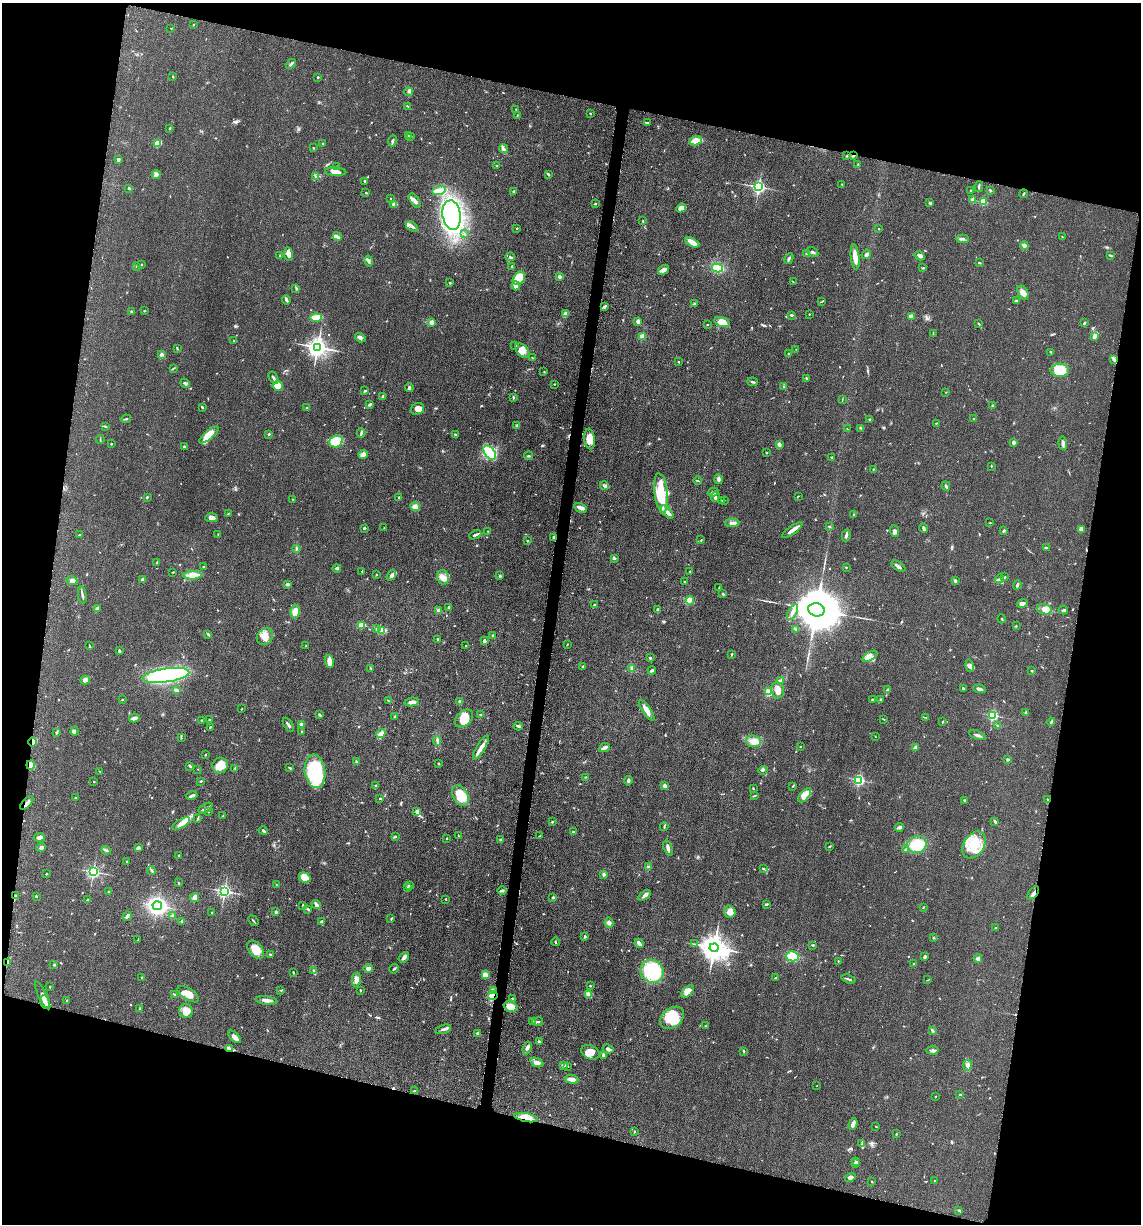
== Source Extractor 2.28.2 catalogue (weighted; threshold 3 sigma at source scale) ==
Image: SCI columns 246-4801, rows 21-4907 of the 4978 x 4921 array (HDU 1 of 3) = the unmasked area's bounding box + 8 px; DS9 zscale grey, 4 x 4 block average (1 PNG px = mean of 4 x 4 image px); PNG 1143 x 1226 px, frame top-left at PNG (2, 3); each listed source drawn as its Kron ellipse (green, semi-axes under 4 px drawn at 4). Shown black and unused: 27% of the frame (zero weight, under 3 of 5 exposures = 4% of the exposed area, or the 3 px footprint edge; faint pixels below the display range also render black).
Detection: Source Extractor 2.28.2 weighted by HDU 2 'WHT'. Background 0.0561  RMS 0.0058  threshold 0.0263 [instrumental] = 3 sigma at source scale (4.5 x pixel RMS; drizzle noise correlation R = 1.50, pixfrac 1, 0.05/0.05 arcsec/px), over >= 5 px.
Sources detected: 757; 1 too faint to see at this stretch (4 x 4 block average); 2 inside a brighter object's white glare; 3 cosmic-ray / hot-pixel residue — neither listed nor drawn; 9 coinciding with a brighter row at this scale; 45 inside a brighter listed object's ellipse — not listed separately; of the other 697, all 500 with FLUX_AUTO >= 1.62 (the completeness limit of this list) listed and drawn (197 fainter detections not listed), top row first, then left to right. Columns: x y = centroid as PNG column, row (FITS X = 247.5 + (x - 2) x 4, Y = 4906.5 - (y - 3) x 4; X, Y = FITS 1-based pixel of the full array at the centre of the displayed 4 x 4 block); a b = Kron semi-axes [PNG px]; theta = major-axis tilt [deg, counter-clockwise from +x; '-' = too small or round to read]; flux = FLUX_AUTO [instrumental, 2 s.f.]
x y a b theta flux
194 24 2 2 - 2.6
171 28 2 2 - 1.9
291 64 6 2 39 5.9
173 77 2 2 - 3.1
318 77 2 2 - 3
409 92 4 3 - 6.7
408 106 2 2 - 2
516 109 2 2 - 2.5
590 113 2 2 - 2.3
517 116 4 2 - 2.2
647 123 3 2 - 2.3
169 128 2 2 - 2.2
409 135 3 2 - 2.2
411 136 2 2 - 2
393 141 5 2 - 6.2
696 141 6 2 17 100
158 143 4 3 - 61
323 144 2 2 - 3
314 148 2 2 - 2.4
503 149 4 2 - 6.2
846 156 2 2 - 2.5
853 156 3 2 - 3.9
118 160 3 3 - 6
858 165 2 2 - 2.1
497 166 3 2 - 1.8
337 167 2 2 - 4.4
336 172 10 4 -4 19
548 174 3 2 - 4.6
156 175 4 3 - 8.8
315 176 3 2 - 3.2
365 181 2 2 - 4.9
842 184 2 2 - 1.6
759 187 2 2 - 890
979 187 5 2 - 5.2
129 188 2 2 - 4.9
439 190 6 4 16 18
990 190 3 2 - 4.6
514 191 2 2 - 6.7
971 191 3 2 - 4.2
366 193 2 2 - 3.6
1024 194 4 2 - 3.9
390 199 2 2 - 1.8
972 200 2 2 - 44
415 201 8 3 -58 15
983 202 2 2 - 160
929 203 3 2 - 5
394 204 4 3 - 12
595 204 2 2 - 8.3
681 208 5 3 - 33
452 215 15 9 -81 790
643 221 3 2 - 2.1
412 226 7 2 -34 10
517 228 2 2 - 3.7
879 229 2 2 - 2.4
464 234 2 2 - 1.9
337 237 4 2 - 14
1062 237 2 2 - 2
962 239 6 2 -1 7.4
692 242 8 4 -26 28
1024 246 4 3 - 10
813 252 6 2 -32 5.8
288 254 7 4 -84 21
806 254 2 2 - 4.7
866 254 5 3 - 11
1110 255 4 2 - 4.4
280 256 3 2 - 5.9
920 256 5 2 - 12
510 257 4 2 - 6.1
855 257 13 3 -84 37
789 259 6 2 63 5.7
369 261 5 3 - 7.2
979 263 3 2 - 3
141 264 2 2 - 3
137 266 3 2 - 2.4
512 266 3 2 - 3.7
717 268 5 3 - 130
923 268 3 2 - 4.2
664 270 6 4 37 14
559 277 2 2 - 8.9
519 278 7 5 52 110
793 282 3 2 - 2.2
450 283 2 2 - 8.9
516 286 4 4 - 20
296 288 2 2 - 1.8
1023 293 7 5 -61 24
286 300 5 2 - 8.9
1016 300 3 2 - 1.7
822 301 2 2 - 1.8
695 304 3 2 - 3.3
605 306 4 2 - 6.4
131 311 3 2 - 3.1
145 311 2 2 - 2.2
565 314 3 2 - 25
809 314 2 2 - 2.2
791 315 3 2 - 4.7
316 317 6 3 0 57
911 317 3 2 - 33
431 322 2 2 - 72
638 322 2 2 - 46
722 322 8 5 -17 43
1084 323 3 2 - 5.1
979 324 3 2 - 3.2
707 325 3 2 - 2.1
933 334 3 2 - 2.7
642 336 4 3 - 13
1094 337 3 2 - 13
360 338 5 3 - 8.8
234 341 3 2 - 1.9
515 345 3 2 - 1.7
317 347 3 3 - 2700
177 349 2 2 - 3
796 349 2 2 - 1.8
522 351 9 5 -49 28
1051 352 3 2 - 4.4
162 354 3 3 - 6.3
788 354 3 2 - 4.1
533 358 3 2 - 1.8
1113 360 3 2 - 4.6
678 362 2 2 - 2.4
173 368 3 2 - 2.7
1060 370 9 6 0 92
544 372 2 2 - 1.7
273 378 6 2 -58 8.9
806 378 3 2 - 3.6
753 382 5 2 - 5.6
185 383 5 2 - 4.9
554 384 2 2 - 2
278 386 5 5 - 46
784 387 3 2 - 2.9
409 388 4 2 - 6
365 391 3 2 - 4
946 392 2 2 - 1.8
383 396 3 2 - 4.4
513 397 4 2 - 3.3
842 399 3 2 - 1.8
370 404 4 2 - 7
992 406 2 2 - 2
202 407 2 2 - 5.7
307 408 3 2 - 2.1
417 409 7 6 - 18
126 419 5 2 - 3.6
870 419 3 2 - 2.5
974 419 2 2 - 9.5
936 423 2 2 - 1.8
517 425 3 2 - 3.3
105 426 4 2 - 3.6
861 428 3 2 - 2.5
847 429 2 2 - 2
361 433 5 2 - 5
269 434 3 2 - 3.9
455 434 2 2 - 8
209 435 12 4 39 51
590 439 10 5 -83 39
100 440 4 2 - 2.6
336 441 7 5 33 97
1014 442 3 2 - 11
1063 443 7 3 -86 10
111 444 2 2 - 3.6
779 445 3 2 - 6.7
185 447 4 2 - 5.3
490 453 8 4 -52 200
767 453 3 2 - 2.2
363 454 5 4 - 11
528 456 4 2 - 3.3
832 457 3 2 - 2.7
991 466 2 2 - 3.6
873 469 2 2 - 2.8
719 479 5 2 - 12
698 481 4 2 - 3
604 486 4 3 - 8.8
946 486 5 2 - 5.3
713 492 5 2 - 7.6
661 493 20 6 -83 110
798 496 3 2 - 1.9
147 497 3 2 - 2.4
399 497 2 2 - 3.9
715 497 5 3 - 14
293 499 2 2 - 1.9
721 500 2 2 - 1.8
724 501 2 2 - 1.7
415 507 5 4 - 18
580 508 7 3 -28 17
667 512 8 3 -45 22
228 514 3 2 - 1.8
853 515 3 2 - 1.8
212 518 6 4 1 19
732 523 7 3 3 13
990 523 3 2 - 2.3
829 527 2 2 - 5.5
364 528 3 2 - 4.9
384 528 2 2 - 1.6
923 528 5 2 - 6.8
1081 529 3 2 - 21
792 530 12 3 35 18
488 531 4 2 - 3.1
895 531 6 4 -67 11
1004 531 4 2 - 4.2
218 534 2 2 - 2
79 535 3 2 - 2.2
475 535 6 2 24 9.2
846 535 6 2 77 8.9
554 537 3 2 - 3.3
527 540 2 2 - 2.9
701 540 2 2 - 2.1
1046 548 3 2 - 4.1
296 549 3 2 - 3.9
615 558 3 2 - 2.6
157 562 3 2 - 2.3
203 566 4 2 - 1.8
898 566 8 2 -33 11
846 567 2 2 - 2.7
337 568 4 2 - 5.1
362 571 2 2 - 1.7
690 571 2 2 - 2.3
173 572 2 2 - 1.8
193 575 9 4 2 34
376 575 3 2 - 1.8
391 575 6 4 53 9.5
500 576 3 2 - 5.1
443 577 7 6 - 21
1004 577 3 2 - 3.8
142 579 3 2 - 8.6
999 579 4 2 - 5.6
72 580 5 3 - 9
955 581 2 2 - 5.6
685 582 2 2 - 2.2
287 584 4 2 - 8.1
1017 585 5 2 - 9.2
719 588 3 2 - 2.3
723 594 2 2 - 4.6
82 595 9 2 -80 7.8
690 600 4 2 - 29
1022 603 5 3 - 10
594 604 3 2 - 2.7
449 607 4 3 - 6
97 609 3 2 - 12
658 609 3 2 - 2.9
1044 609 8 5 -17 19
816 610 8 6 -15 23000
1063 610 5 2 - 4.9
295 611 7 4 83 24
438 611 2 2 - 49
792 612 8 3 64 14
1002 619 4 2 - 2.4
362 625 2 2 - 140
1016 626 3 2 - 1.9
376 628 3 2 - 2.8
796 629 3 2 - 2.8
381 630 4 3 - 10
208 634 4 2 - 4
493 636 3 3 - 4.7
265 637 9 7 52 33
438 639 3 2 - 3.7
484 640 3 3 - 5.3
567 644 2 2 - 1.8
89 645 3 2 - 2.6
466 645 2 2 - 2.3
306 646 2 2 - 1.8
119 651 3 2 - 7.2
732 654 3 2 - 2.3
870 656 8 4 31 16
650 658 2 2 - 14
329 662 7 3 -75 36
970 666 6 4 -74 11
583 667 2 2 - 2
371 668 3 2 - 2.4
631 668 2 2 - 3.1
652 670 4 3 - 5.4
1032 671 2 2 - 2.3
166 675 23 7 8 650
85 680 5 4 - 18
780 681 4 3 - 10
963 689 3 2 - 5.5
979 689 6 2 -10 9.7
176 690 3 2 - 9.1
777 690 8 6 -80 29
887 690 3 2 - 5.1
769 692 3 2 - 29
122 700 2 2 - 6
872 700 3 2 - 3.2
880 700 3 2 - 3.3
389 701 3 2 - 2.8
412 702 7 3 8 11
460 702 3 2 - 18
241 709 2 2 - 1.7
647 710 12 4 -55 27
1026 712 2 2 - 2.9
481 714 4 2 - 4
319 715 3 2 - 5.8
993 715 2 2 - 470
395 717 3 2 - 6
926 717 2 2 - 1.7
134 718 5 3 - 16
464 718 10 7 43 33
884 719 3 2 - 2.2
201 720 2 2 - 2.3
210 720 2 2 - 2.5
943 722 3 2 - 2.1
1051 722 4 2 - 4.5
301 724 4 3 - 6.6
288 725 8 2 -60 7.8
997 725 2 2 - 2.4
518 726 4 2 - 8.8
210 727 3 2 - 3
75 731 4 3 - 6.1
57 732 3 2 - 2.8
301 732 2 2 - 1.6
381 734 5 4 - 14
977 735 9 2 -20 7.8
875 736 2 2 - 1.9
181 738 2 2 - 2.4
437 741 5 2 - 6.8
753 741 7 5 -5 32
33 742 5 3 - 10
481 747 13 3 60 26
800 747 2 2 - 1.8
604 748 5 3 - 10
915 748 4 3 - 6.9
205 754 3 2 - 2.1
1007 760 2 2 - 5.2
356 762 4 2 - 5.2
438 763 2 2 - 2.6
31 765 4 4 - 19
220 765 8 7 - 45
190 766 4 2 - 4.4
235 768 3 2 - 2.5
290 768 3 2 - 3.6
198 769 2 2 - 1.8
763 770 4 2 - 4.5
100 771 2 2 - 1.7
315 771 17 10 -83 250
585 777 2 2 - 2.3
859 780 2 2 - 560
201 781 2 2 - 3.4
628 781 5 3 - 5.7
94 782 2 2 - 4.2
375 785 2 2 - 2.2
665 786 4 3 - 6.2
793 786 3 2 - 1.7
753 788 2 2 - 2.3
805 795 8 4 50 50
192 796 5 2 - 11
461 796 11 7 -61 76
754 796 3 2 - 2.7
75 798 2 2 - 4.4
380 799 2 2 - 2.2
965 800 3 2 - 5.4
1048 800 3 2 - 3.5
27 803 8 3 45 14
205 808 8 2 30 8.5
417 811 2 2 - 45
209 812 2 2 - 2
223 816 3 2 - 2.8
198 819 3 2 - 3
995 821 4 2 - 5.7
552 822 2 2 - 2.7
181 824 10 3 31 18
664 827 4 2 - 3
900 827 4 2 - 13
263 831 5 2 - 7.1
573 832 2 2 - 7.8
458 835 3 2 - 2.2
540 835 2 2 - 1.8
39 837 6 3 3 11
395 837 4 2 - 2.9
447 838 2 2 - 2.9
501 840 3 2 - 3.9
917 845 10 8 20 92
974 845 15 10 57 82
830 846 3 2 - 2.3
41 848 5 3 - 7.7
138 848 3 3 - 6.3
668 848 8 3 -73 11
106 850 5 2 - 5.2
905 850 3 2 - 2.3
179 856 3 2 - 4.1
127 861 3 2 - 3.1
649 866 4 2 - 4.6
763 869 3 2 - 3
151 871 4 2 - 5.4
93 872 2 2 - 850
46 874 2 2 - 2.2
604 874 3 2 - 7.6
305 878 6 5 - 56
179 883 2 2 - 3
276 884 3 2 - 1.8
409 885 3 2 - 2.4
407 887 2 2 - 2.8
109 891 3 2 - 1.8
224 891 2 2 - 1000
502 891 4 2 - 7.1
1033 893 8 2 53 10
644 895 7 3 35 11
16 896 2 2 - 2.5
36 896 2 2 - 3.8
195 897 4 3 - 19
553 897 3 3 - 4
446 899 2 2 - 5.2
88 900 3 2 - 3
766 904 2 2 - 6.6
303 905 4 2 - 2.4
316 905 5 3 - 10
157 906 5 4 - 800
923 907 4 2 - 1.8
308 909 4 2 - 5.1
212 912 2 2 - 2.3
276 912 3 2 - 6.4
730 912 6 5 - 20
127 916 5 2 - 11
172 916 2 2 - 1.9
391 918 2 2 - 1.7
253 921 6 2 -49 3.6
322 921 3 2 - 3.3
182 922 2 2 - 5.1
609 923 5 4 - 11
995 928 2 2 - 2.2
585 937 2 2 - 4.9
934 938 3 2 - 3.2
138 940 2 2 - 2.3
555 942 4 2 - 3.8
639 943 5 3 - 11
694 944 2 2 - 2.1
813 945 2 2 - 3.9
714 948 4 4 - 5600
256 950 10 6 -51 48
270 954 2 2 - 5.2
792 956 6 5 - 72
404 957 6 3 49 12
925 957 3 2 - 9.5
978 959 4 3 - 12
838 961 2 2 - 1.8
8 962 3 2 - 3.6
914 964 2 2 - 3.6
54 965 2 2 - 4.5
368 968 5 3 - 17
394 969 5 2 - 4.1
314 971 3 2 - 6.9
652 971 12 11 - 280
293 972 2 2 - 3.7
485 975 3 3 - 23
142 977 2 2 - 3.9
776 978 4 2 - 2.6
849 979 7 2 -18 6.9
356 980 7 3 78 17
927 980 3 2 - 1.8
590 986 2 2 - 2.3
50 987 2 2 - 2.2
281 990 2 2 - 2.2
360 990 3 2 - 2.4
493 990 2 2 - 3.5
687 992 8 4 47 25
174 994 3 2 - 3.2
188 994 12 5 -33 47
589 994 4 3 - 22
43 995 15 3 -64 17
493 996 5 3 - 12
513 998 3 2 - 2.9
267 1000 11 3 -7 16
67 1001 2 2 - 3.3
45 1002 7 5 -75 22
511 1007 7 5 -19 36
140 1008 2 2 - 1.8
186 1011 7 6 - 39
672 1018 13 9 38 86
533 1021 4 3 - 5.5
538 1022 5 2 - 5.7
706 1026 2 2 - 1.7
443 1029 8 2 17 9.6
932 1030 4 2 - 4.4
478 1033 2 2 - 34
234 1037 8 3 -44 16
539 1041 3 2 - 3.9
527 1048 6 3 68 10
229 1049 4 3 - 8.1
608 1049 5 2 - 12
932 1050 6 3 1 9.3
744 1051 3 2 - 4
590 1052 10 6 -24 37
603 1055 4 3 - 6.4
537 1062 7 4 -24 18
564 1065 3 3 - 6.3
967 1065 5 2 - 6.3
567 1066 2 2 - 2.3
572 1079 7 3 -5 22
817 1086 2 2 - 1.7
414 1091 3 2 - 3.4
960 1095 2 2 - 2.1
935 1096 2 2 - 2.5
526 1117 12 4 -11 61
853 1124 6 3 68 17
876 1126 3 2 - 1.8
634 1131 3 2 - 2.4
896 1134 2 2 - 1.9
862 1144 4 3 - 5.7
856 1162 4 2 - 3.6
855 1164 3 2 - 6.5
850 1177 5 4 - 10
934 1181 2 2 - 1.8
872 1182 2 2 - 2.5
959 1210 2 2 - 4.3
Overlapping masked pixels (flux is a lower limit): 9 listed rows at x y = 853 156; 33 742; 31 765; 1048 800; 27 803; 1033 893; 493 996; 229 1049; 526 1117
Diffuse or blended objects may show on this block-average render without a row.